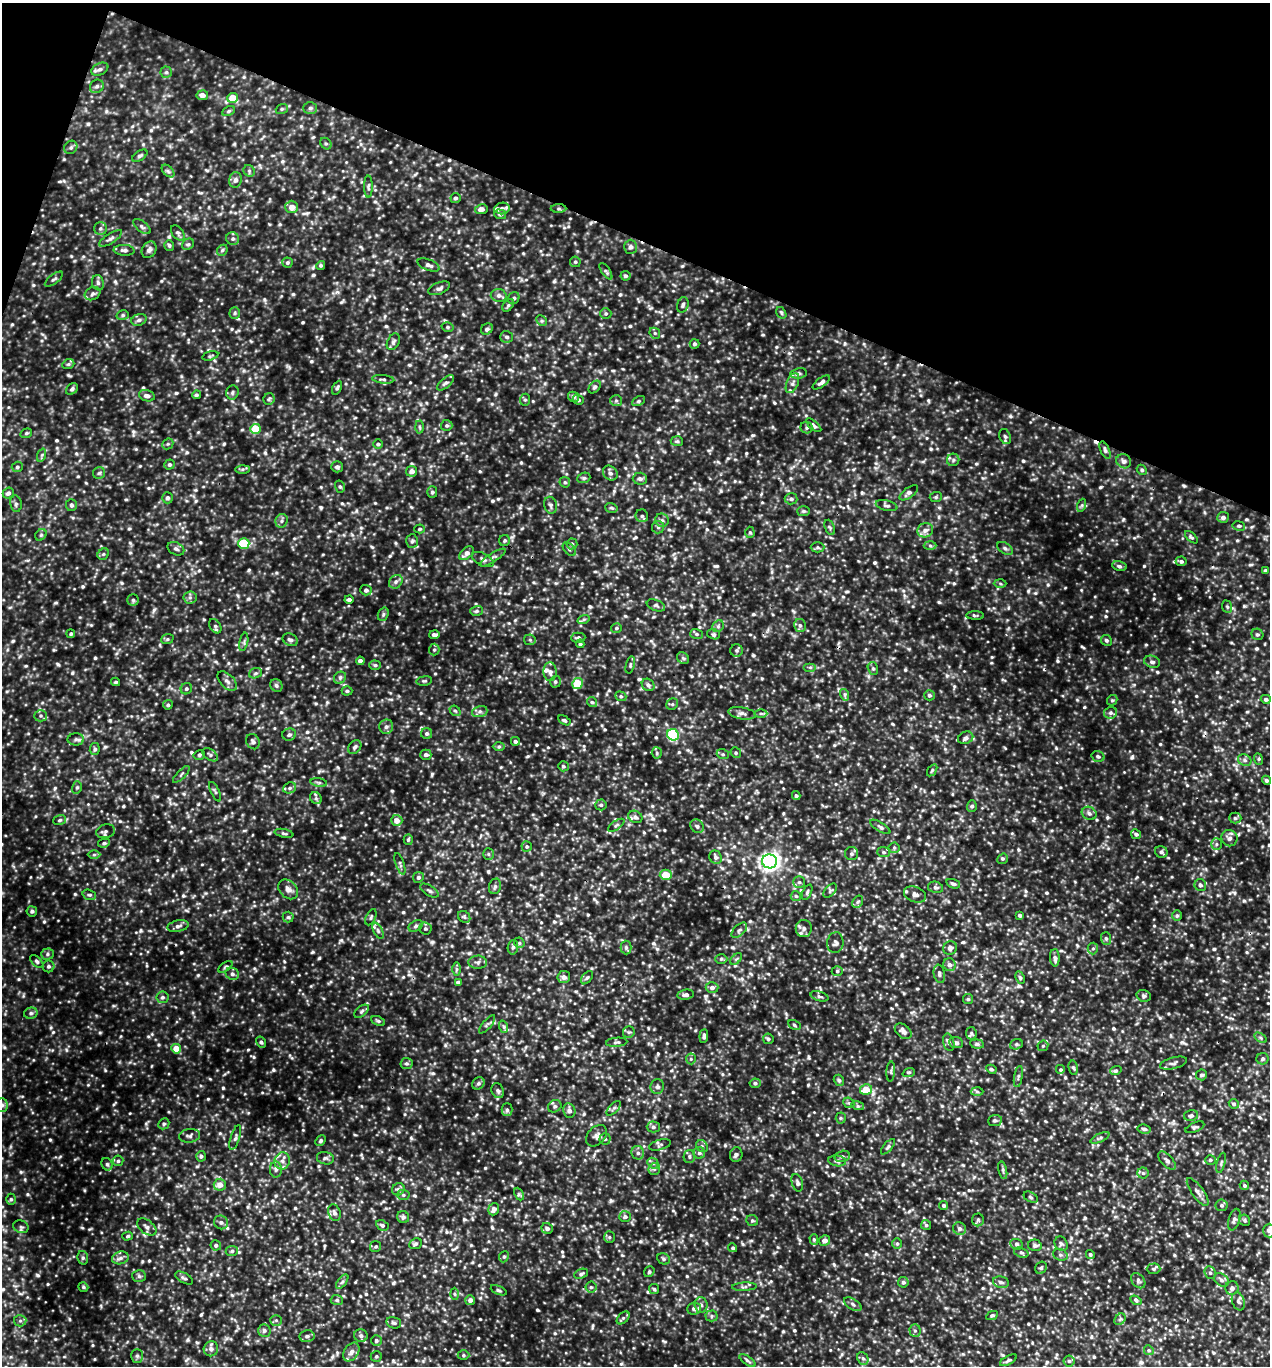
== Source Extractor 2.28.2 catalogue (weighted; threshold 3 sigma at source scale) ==
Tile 2 of 4 x 4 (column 2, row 1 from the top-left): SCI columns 1405-2672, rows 4098-5461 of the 5501 x 5490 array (HDU 1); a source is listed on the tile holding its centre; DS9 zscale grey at full resolution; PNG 1272 x 1368 px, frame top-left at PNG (2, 3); each listed source drawn as its Kron ellipse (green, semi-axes under 4 px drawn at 4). Shown black and unused: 18% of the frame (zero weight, under 3 of 5 exposures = <1% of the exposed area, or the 3 px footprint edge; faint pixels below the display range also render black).
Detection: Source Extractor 2.28.2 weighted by HDU 2 'WHT'; one run over the whole footprint, this tile lists its part. Background 0.239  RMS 0.05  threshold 0.224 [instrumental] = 3 sigma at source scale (4.5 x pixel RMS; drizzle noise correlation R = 1.50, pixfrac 1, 0.05/0.05 arcsec/px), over >= 5 px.
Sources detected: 1100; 3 cosmic-ray / hot-pixel residue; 1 long thin detection or spike segment (spike, bleed or trail) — neither listed nor drawn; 15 inside a brighter listed object's ellipse — not listed separately; of the other 1081, all 500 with FLUX_AUTO >= 7.78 (the completeness limit of this list) listed and drawn (581 fainter detections not listed), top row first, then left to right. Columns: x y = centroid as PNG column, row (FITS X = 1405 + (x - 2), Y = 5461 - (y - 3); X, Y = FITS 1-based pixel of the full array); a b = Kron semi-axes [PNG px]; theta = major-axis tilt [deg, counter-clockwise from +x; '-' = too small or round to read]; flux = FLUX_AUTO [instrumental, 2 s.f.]
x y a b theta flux
100 69 9 5 25 17
166 72 5 5 - 9.5
97 86 7 6 - 15
202 95 6 5 - 23
232 98 5 5 - 81
310 108 7 5 2 12
282 109 6 5 - 8.2
229 111 7 4 28 8
326 144 6 5 - 8.5
71 147 7 6 - 12
140 156 8 5 32 10
168 171 7 4 -45 10
249 171 6 5 - 8.8
235 180 8 6 73 17
368 187 11 4 -90 10
455 198 5 5 - 12
292 207 6 6 - 37
502 208 7 5 7 17
481 209 6 5 - 24
559 209 8 4 0 8.8
500 214 6 4 -17 11
142 227 10 5 -38 13
100 228 6 6 - 12
178 233 9 5 -52 11
111 238 13 5 33 16
233 239 7 6 - 14
188 244 6 5 - 8.7
169 245 5 5 - 8.9
631 247 7 6 - 14
124 250 10 5 -4 16
149 250 9 7 60 19
222 250 6 5 - 8.7
575 262 5 5 - 8.3
287 263 5 5 - 8.7
321 265 4 4 - 8.6
429 265 12 5 -21 18
606 271 9 3 -56 9.7
626 276 5 5 - 9.5
54 279 11 4 37 11
98 283 8 6 -75 14
439 288 11 6 22 17
93 294 8 6 28 13
499 296 8 6 -11 17
514 298 6 5 - 12
508 305 7 4 54 9.1
683 305 8 5 72 12
235 313 6 5 - 9.1
606 313 6 5 - 8.5
781 313 6 4 -58 7.8
123 315 6 5 - 8.6
139 320 8 5 20 15
542 321 6 4 -44 8.4
448 327 6 5 - 8.4
487 329 6 5 - 12
655 333 6 5 - 8.9
507 337 6 6 - 12
393 342 9 5 61 13
695 344 5 5 - 10
210 356 8 4 15 8.2
68 364 6 4 21 7.9
798 373 8 5 9 10
383 379 11 4 -5 10
821 382 10 4 36 15
446 383 10 5 40 14
792 383 10 6 66 18
595 387 7 5 49 10
337 388 7 4 63 9.4
72 389 7 5 46 12
232 392 7 6 - 12
196 395 4 4 - 9.5
147 396 8 5 -16 21
573 397 6 5 - 13
269 399 6 5 - 8.4
525 400 6 5 - 8.9
578 400 5 5 - 11
616 401 6 5 - 9.3
639 401 7 4 27 8.1
447 425 6 5 - 9.2
814 425 9 4 -41 11
419 427 6 4 -88 8.1
806 428 6 5 - 9.2
255 429 5 5 - 120
26 433 6 4 21 7.8
1005 436 8 5 -66 12
677 441 6 5 - 8.3
168 444 6 5 - 7.9
378 444 5 5 - 10
1105 450 9 4 -65 13
42 455 7 4 71 9.4
953 460 6 6 - 10
1124 461 7 6 - 18
169 465 5 5 - 10
17 467 5 5 - 9.2
337 467 6 5 - 12
243 469 7 4 0 8.3
1142 470 5 4 - 8.8
412 471 5 5 - 26
99 473 6 6 - 9.4
610 473 8 6 -47 17
584 478 7 5 21 9.2
640 479 7 6 - 17
565 482 5 5 - 8.5
340 487 6 5 - 9.1
432 492 6 5 - 9.4
8 493 6 5 - 14
909 493 11 5 37 18
936 497 6 5 - 8.9
167 498 5 5 - 14
791 499 6 5 - 12
16 504 8 5 -82 12
71 505 6 5 - 12
551 505 8 6 -74 13
1082 505 6 4 71 8.1
886 506 11 5 -13 13
611 508 6 4 -18 8.2
803 511 6 5 - 9.2
642 516 6 6 - 11
1223 517 6 5 - 17
662 520 7 6 - 15
282 521 7 6 - 13
1239 526 6 4 -11 9
658 527 6 6 - 9.9
830 527 8 4 -69 9.4
420 529 5 4 - 8.3
925 530 8 7 - 24
750 532 6 4 -87 7.9
41 535 6 5 - 8.2
1191 537 8 4 -44 8.9
505 540 5 5 - 8.8
412 541 7 6 - 11
244 543 5 5 - 260
572 544 5 5 - 9.7
930 545 6 4 -2 8.6
818 547 7 5 -1 9.1
1005 548 9 5 -31 13
176 549 9 6 -27 15
569 549 8 5 -47 10
467 553 8 5 41 25
103 554 6 5 - 8.8
493 558 15 4 32 16
483 560 12 6 -28 17
1181 561 5 5 - 9.9
1119 566 7 5 -11 12
1265 570 4 4 - 10
396 582 7 6 - 15
1000 583 6 4 -2 8.1
366 590 5 5 - 14
190 597 6 6 - 12
133 600 5 5 - 9.4
349 600 4 3 - 12
656 605 9 5 -21 11
1227 607 6 5 - 8.5
476 611 6 5 - 9.3
383 614 7 5 70 9.5
975 616 9 4 -2 8.3
584 619 6 3 18 8.2
800 625 6 6 - 13
215 626 8 5 -56 12
718 626 6 5 - 9.7
616 628 5 4 - 8.4
71 634 4 4 - 8.4
697 634 6 5 - 10
714 634 6 5 - 11
1257 634 6 5 - 9.2
434 635 5 3 - 15
578 638 7 5 2 13
167 639 6 5 - 8.1
290 640 8 6 -25 17
530 640 6 5 - 8.8
1106 640 6 5 - 10
244 642 9 3 78 10
580 644 4 4 - 8.9
434 650 6 5 - 9.7
737 650 6 6 - 11
683 658 7 5 -43 10
360 661 4 4 - 19
1152 662 8 6 -16 15
375 665 6 4 -1 9.1
630 665 9 3 76 8.5
810 667 6 4 0 8.7
873 669 6 5 - 10
550 672 9 6 -86 20
255 673 7 5 20 9
340 678 7 5 45 11
227 681 12 7 -45 19
424 681 8 5 9 8.1
116 682 4 3 - 7.8
555 682 6 5 - 9
577 683 5 5 - 150
276 685 7 6 - 11
648 685 7 5 -41 15
186 689 6 5 - 9.6
347 691 5 4 - 8.1
845 695 6 4 -73 8.1
929 695 5 5 - 11
621 696 6 4 -22 8.8
1266 699 5 4 - 12
1112 700 5 5 - 8.4
592 702 5 5 - 9.5
672 704 6 5 - 9.4
168 705 5 4 - 9.3
455 711 6 4 -40 8.2
480 711 8 5 17 14
742 713 14 6 -10 20
761 713 6 4 -1 9.4
1111 713 6 6 - 12
41 716 6 5 - 11
564 720 7 4 -30 8.8
386 727 7 7 - 16
427 733 5 5 - 11
289 735 7 6 - 12
673 735 6 5 - 500
966 738 8 6 23 18
76 739 8 6 1 14
515 741 4 4 - 11
253 742 8 6 -63 16
355 747 7 6 - 13
499 747 6 4 1 8.4
95 749 6 5 - 10
657 753 5 5 - 8.4
736 753 5 5 - 8.7
723 754 6 5 - 8.2
199 755 6 4 14 8.3
210 755 9 5 -34 12
426 755 5 5 - 15
1098 756 7 5 -16 9.8
1258 759 6 4 -69 8.2
1245 760 7 5 -23 15
563 766 5 5 - 8.8
932 770 7 4 55 8.1
181 774 11 3 45 8.1
1266 780 4 4 - 10
319 782 8 4 -9 9.2
77 787 6 5 - 7.8
290 788 7 5 22 13
215 792 10 3 -64 8.8
796 796 4 4 - 9.6
316 798 6 5 - 10
601 805 5 5 - 9.4
972 806 6 5 - 10
1089 813 8 6 -27 16
635 817 7 6 - 16
1235 818 6 5 - 10
60 820 6 5 - 8.9
397 820 5 5 - 37
616 825 9 4 36 8.8
697 826 7 6 - 13
880 827 11 4 -32 13
106 831 9 6 12 16
284 833 9 4 -12 8.7
1136 834 5 4 - 13
1229 838 8 8 - 20
408 840 5 4 - 8.6
104 843 6 4 9 9.8
1216 844 6 5 - 9.4
527 846 5 5 - 8.9
894 848 5 5 - 8.9
884 852 6 5 - 9.8
1161 852 6 5 - 13
488 854 6 5 - 9
852 854 6 6 - 12
94 855 6 4 1 8.3
716 857 7 6 - 16
1003 859 5 5 - 7.9
769 861 7 7 - 2200
400 864 11 3 -71 11
666 875 6 5 - 82
418 877 5 5 - 13
799 882 6 6 - 11
953 884 7 4 -20 10
1200 885 6 5 - 13
495 886 8 6 74 13
936 887 8 5 -12 12
288 889 11 8 -46 29
429 891 10 5 -31 12
830 891 8 5 50 9.3
807 892 8 4 66 9.8
89 895 7 5 -18 10
915 895 11 7 -21 23
796 896 5 5 - 8.1
858 902 7 5 58 9
32 911 5 5 - 12
1020 915 4 3 - 9.1
1177 915 5 5 - 8.5
288 917 5 5 - 8.8
371 917 8 5 65 10
464 917 7 5 -44 9.3
178 926 10 6 13 17
416 926 7 5 28 12
425 928 6 6 - 11
804 928 8 8 - 23
739 930 9 5 45 14
378 931 8 4 -63 12
1106 938 6 5 - 9.3
519 943 5 5 - 8.8
835 943 10 8 81 17
513 947 7 5 80 11
626 947 7 5 -88 13
950 948 7 6 - 16
1093 948 6 5 - 9.5
47 954 6 5 - 11
1055 958 9 4 -88 16
721 959 6 5 - 7.9
736 959 7 4 44 8.4
37 961 8 4 -42 10
478 962 9 6 1 16
950 965 6 6 - 21
48 966 6 6 - 12
225 967 8 4 35 7.9
457 969 7 4 -90 9.1
837 971 5 5 - 8.5
232 974 7 6 - 13
939 974 9 5 -80 14
564 977 6 6 - 24
587 978 8 4 51 8.7
1020 978 6 4 -64 8.2
458 982 4 4 - 13
712 988 6 5 - 20
686 995 8 5 7 16
819 996 9 4 -17 11
1144 996 7 5 -15 10
162 997 6 6 - 13
968 999 5 5 - 7.8
362 1011 8 5 40 11
31 1013 7 5 14 11
378 1021 7 4 -22 8.3
487 1024 11 3 50 9.4
794 1025 6 4 -29 8.3
504 1027 6 4 -71 9.8
903 1031 9 6 -39 26
629 1032 6 6 - 11
971 1033 6 5 - 8.3
704 1036 7 4 84 14
1261 1038 7 4 -33 8.4
768 1039 5 5 - 8.7
261 1042 6 4 -57 10
617 1042 11 4 5 10
949 1042 9 5 -75 14
956 1043 7 5 -6 15
977 1044 7 4 -6 11
1016 1044 6 5 - 8.2
1043 1046 6 5 - 8.3
176 1049 5 4 - 79
691 1059 5 5 - 7.8
1263 1059 6 6 - 12
406 1063 6 5 - 10
1173 1063 14 5 15 16
1073 1068 7 4 -77 8.4
991 1069 5 4 - 8.5
1061 1070 5 5 - 8
1116 1070 6 4 19 8.6
891 1072 10 3 86 8.5
909 1072 6 3 21 7.8
1201 1075 5 5 - 12
1018 1076 11 3 81 9.8
839 1080 6 5 - 11
478 1083 7 5 45 11
755 1083 5 4 - 11
657 1087 7 6 - 12
866 1089 6 5 - 93
498 1091 8 6 -67 12
977 1091 6 4 -2 8.5
849 1103 6 4 -42 8.2
1234 1104 5 4 - 9.6
2 1105 7 6 - 15
555 1106 7 6 - 13
858 1106 6 4 -17 9.6
614 1108 9 4 46 11
507 1110 6 5 - 11
569 1111 7 6 - 19
1191 1116 7 5 15 13
841 1118 5 5 - 8.3
995 1120 7 5 7 12
164 1124 6 5 - 9.2
653 1127 6 5 - 11
1195 1127 10 4 23 11
1144 1129 6 4 -10 13
190 1136 10 6 8 17
596 1136 12 8 49 21
235 1138 13 4 72 13
1100 1138 10 3 25 11
605 1139 5 5 - 9.5
321 1141 6 4 49 9.1
660 1145 11 5 15 11
702 1146 6 5 - 11
888 1147 9 4 49 12
638 1153 7 6 - 15
699 1153 6 6 - 12
736 1155 7 6 - 14
201 1156 5 5 - 12
689 1156 7 5 79 11
842 1156 8 5 13 12
325 1158 8 6 -12 14
1210 1160 5 4 - 8.6
118 1161 5 5 - 11
282 1161 9 7 72 28
837 1161 9 5 -7 14
1167 1161 11 5 -47 17
653 1163 6 5 - 10
1221 1163 10 3 75 8.6
107 1164 6 5 - 12
654 1169 6 6 - 12
276 1170 8 6 89 16
1003 1170 9 3 -78 9.7
1143 1173 5 5 - 9.7
797 1183 9 5 -73 13
220 1185 6 6 - 40
1244 1185 5 4 - 8.8
398 1189 7 6 - 12
1198 1192 17 6 -54 23
519 1194 7 4 -64 11
403 1195 6 5 - 10
1031 1197 7 5 -28 8.8
11 1199 5 5 - 8
944 1205 5 4 - 9.5
1222 1205 6 6 - 12
494 1209 6 5 - 24
334 1213 8 6 -70 17
625 1216 6 5 - 13
403 1217 6 6 - 14
978 1220 6 6 - 9.4
1234 1220 11 5 74 16
1244 1220 6 5 - 8.9
752 1221 6 5 - 8.4
221 1222 7 6 - 13
382 1225 6 5 - 12
926 1225 5 5 - 9
21 1227 8 6 -22 11
147 1227 11 6 -37 19
547 1228 6 5 - 18
960 1229 7 6 - 16
1269 1231 7 6 - 19
128 1236 5 4 - 8.2
609 1237 6 5 - 8.7
814 1240 5 4 - 8.1
825 1241 5 5 - 23
415 1244 6 5 - 10
897 1244 5 5 - 8.5
1017 1244 6 5 - 10
1061 1244 7 6 - 12
216 1245 5 5 - 12
1035 1245 7 5 -15 13
376 1246 5 5 - 8.1
733 1248 4 4 - 9.5
232 1251 6 5 - 9.6
1021 1253 7 4 -19 11
1090 1254 4 4 - 8.7
1060 1255 7 5 -20 11
504 1257 6 4 67 7.8
83 1258 7 5 -77 10
120 1258 8 6 17 19
664 1259 6 5 - 9.8
1041 1268 6 5 - 9.6
1154 1269 7 5 2 10
649 1272 5 5 - 9.1
1210 1273 6 5 - 9.6
581 1274 7 4 23 10
139 1276 7 6 - 12
184 1278 10 5 -29 12
1221 1280 8 6 -35 15
1138 1281 8 6 -50 13
342 1282 8 4 54 11
903 1282 5 5 - 12
1001 1282 8 5 -13 16
83 1287 5 4 - 7.9
591 1287 5 5 - 9.6
744 1287 12 4 3 14
1232 1288 7 6 - 16
654 1289 5 5 - 8.1
499 1290 8 4 -24 8.8
454 1294 6 4 -88 8.4
337 1300 6 5 - 9.6
470 1300 5 5 - 17
1136 1300 6 4 -33 9.9
1238 1301 9 6 -69 16
853 1304 10 5 -33 14
701 1305 7 6 - 15
694 1309 7 6 - 22
992 1315 6 4 27 8.5
711 1316 6 5 - 9.4
623 1318 8 5 45 10
1120 1319 6 5 - 9.6
276 1320 5 5 - 8.1
20 1321 6 5 - 11
394 1323 8 5 -15 11
264 1330 6 6 - 14
915 1331 6 5 - 11
307 1336 7 6 - 14
361 1336 7 6 - 14
376 1340 5 5 - 11
211 1349 7 7 - 20
1149 1350 5 4 - 8.1
351 1352 10 7 55 27
463 1355 6 4 0 7.9
137 1356 7 5 -90 11
376 1356 6 5 - 9
863 1358 6 5 - 12
747 1360 9 4 -35 11
1008 1360 9 4 29 10
1069 1361 5 5 - 11
Overlapping masked pixels (flux is a lower limit): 1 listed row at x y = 559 209
Isophote crosses this tile's border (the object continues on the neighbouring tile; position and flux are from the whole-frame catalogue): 2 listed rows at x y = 2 1105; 1269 1231
Unlisted compact peaks at least as high as the median listed source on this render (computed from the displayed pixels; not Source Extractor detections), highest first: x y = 1132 757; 66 1050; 1217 672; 1244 901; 445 1045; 154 610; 480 471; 1081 590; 1028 591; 432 942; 223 859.